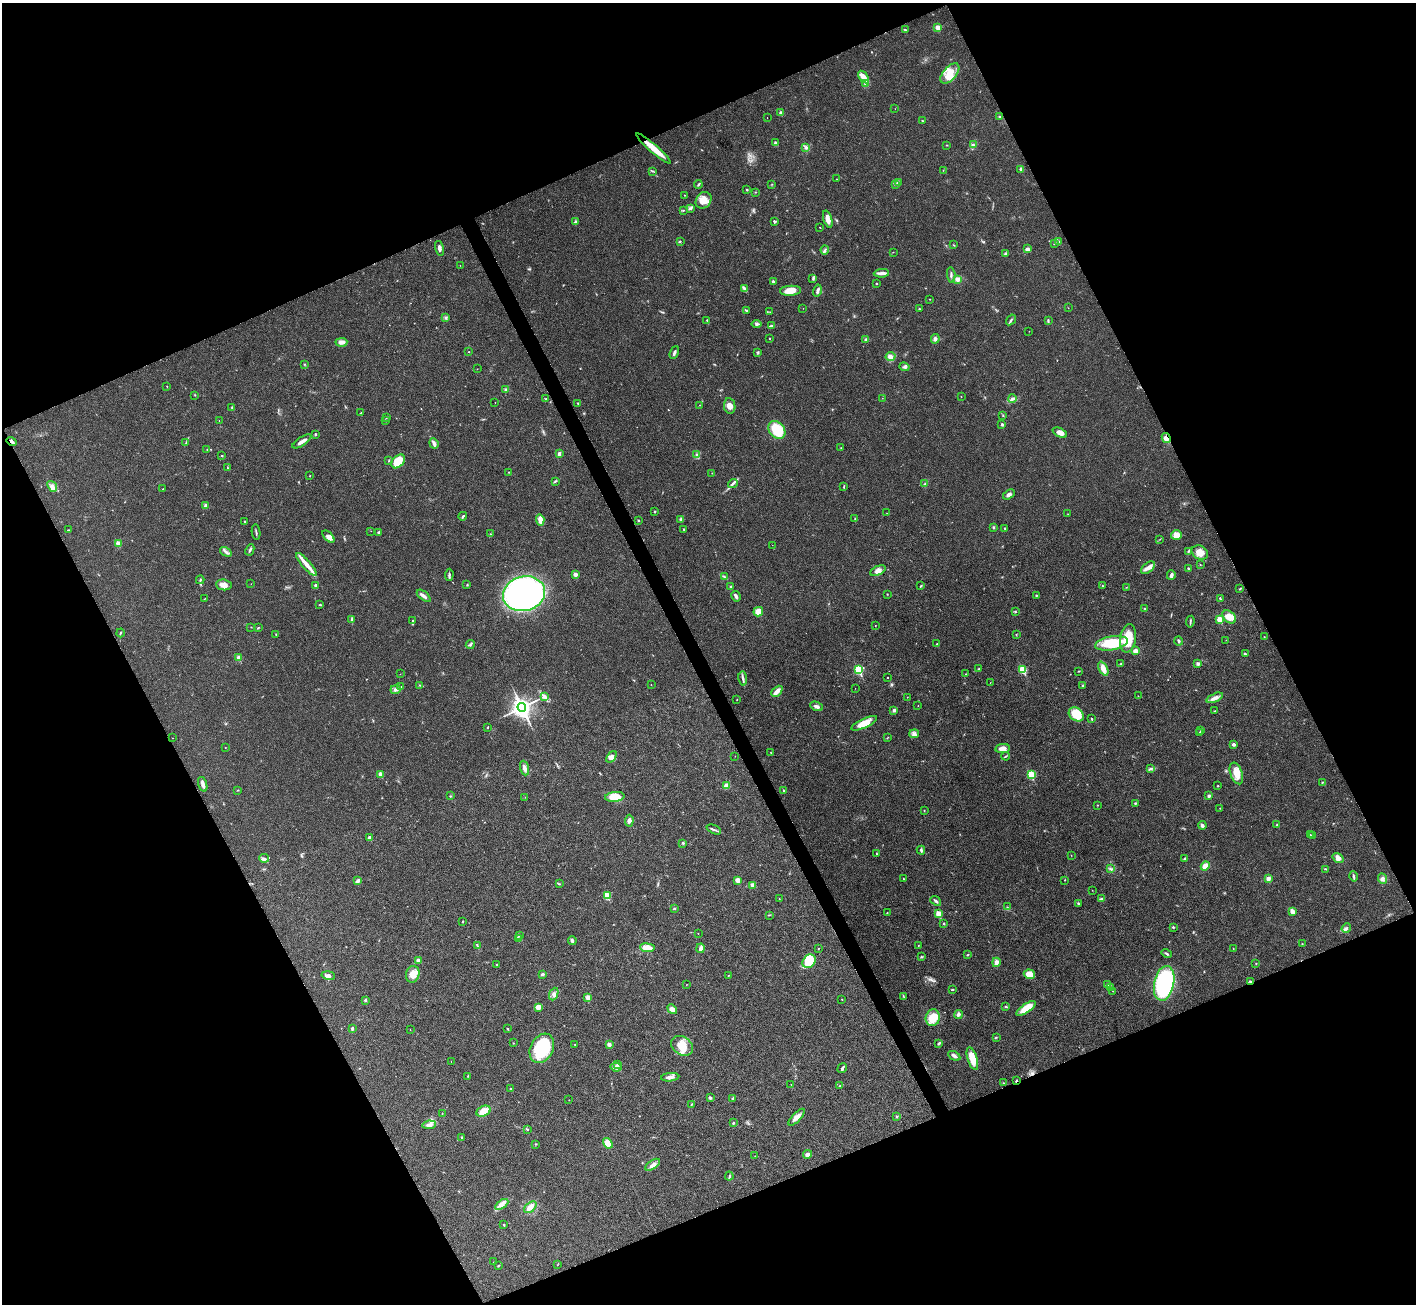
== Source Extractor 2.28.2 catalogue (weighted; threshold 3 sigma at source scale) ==
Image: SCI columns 5-5659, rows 289-5494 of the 5661 x 5651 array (HDU 1 of 3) = the unmasked area's bounding box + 8 px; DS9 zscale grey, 4 x 4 block average (1 PNG px = mean of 4 x 4 image px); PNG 1418 x 1306 px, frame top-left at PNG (2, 3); each listed source drawn as its Kron ellipse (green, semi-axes under 4 px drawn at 4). Shown black and unused: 45% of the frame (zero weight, under 3 of 4 exposures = <1% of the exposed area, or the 3 px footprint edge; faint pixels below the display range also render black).
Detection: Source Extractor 2.28.2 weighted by HDU 2 'WHT'. Background 0.0216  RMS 0.0044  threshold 0.0196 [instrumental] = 3 sigma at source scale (4.5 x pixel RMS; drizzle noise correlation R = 1.50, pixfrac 1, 0.05/0.05 arcsec/px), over >= 5 px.
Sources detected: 411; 3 too faint to see at this stretch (4 x 4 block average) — neither listed nor drawn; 2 coinciding with a brighter row at this scale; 13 inside a brighter listed object's ellipse — not listed separately; the other 393 listed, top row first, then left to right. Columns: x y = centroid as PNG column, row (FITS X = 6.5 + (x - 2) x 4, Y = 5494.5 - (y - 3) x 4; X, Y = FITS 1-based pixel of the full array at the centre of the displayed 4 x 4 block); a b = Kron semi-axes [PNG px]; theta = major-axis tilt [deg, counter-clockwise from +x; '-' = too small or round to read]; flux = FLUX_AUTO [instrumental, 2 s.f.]
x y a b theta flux
938 27 3 3 - 17
905 30 3 2 - 2.6
950 73 12 6 48 35
864 77 7 3 -54 27
866 84 4 3 - 7.8
895 109 2 2 - 0.62
781 113 2 2 - 26
767 117 2 2 - 0.61
999 117 2 2 - 2.2
922 121 2 2 - 1.8
775 143 4 3 - 3.5
947 145 2 2 - 1.2
973 145 3 2 - 1.9
806 148 3 3 - 4.2
654 149 22 3 -41 56
1021 169 2 2 - 20
943 170 2 2 - 1.1
652 171 3 2 - 2
837 179 2 2 - 0.92
899 183 4 3 - 4.5
698 184 4 2 - 3.6
772 184 2 2 - 0.8
896 184 3 2 - 2.5
747 190 2 2 - 4.6
755 192 2 2 - 1.1
684 195 2 2 - 1.4
703 200 9 7 54 26
690 208 2 2 - 1.4
683 210 3 2 - 1.7
828 219 9 4 -72 17
576 221 3 3 - 3.5
774 221 2 2 - 4.2
820 227 2 2 - 0.82
680 241 2 2 - 2.3
1058 242 4 3 - 3.9
1054 244 2 2 - 1.7
953 245 2 2 - 1.4
439 248 7 3 -76 7.4
1027 249 4 3 - 5.6
825 250 4 2 - 3.6
893 252 2 2 - 0.84
1005 254 4 2 - 3.5
460 265 2 2 - 0.6
881 273 7 4 4 9.8
951 275 8 2 -85 4.3
813 279 3 2 - 1.8
958 279 3 3 - 12
773 281 3 2 - 4.2
876 283 2 2 - 2.2
744 288 4 2 - 3.7
817 290 6 2 76 7.7
791 291 10 5 4 29
930 299 2 2 - 1.1
803 308 2 2 - 0.54
1068 308 2 2 - 0.58
919 309 3 2 - 2
747 310 2 2 - 2.8
770 312 2 2 - 0.69
446 317 2 2 - 1.4
707 320 3 2 - 1.7
1011 320 6 2 54 4.5
1048 321 3 2 - 2
756 324 5 2 - 3.9
772 326 3 3 - 4
1029 331 2 2 - 0.62
770 339 2 2 - 1
866 339 4 2 - 3.3
935 339 5 3 - 7
341 342 6 4 3 9.2
469 352 2 2 - 1.2
674 353 7 2 68 5.8
758 353 2 2 - 1.3
890 356 5 4 - 9.9
304 364 2 2 - 1
904 367 5 3 - 5.1
477 369 2 2 - 0.63
167 386 3 2 - 1
506 389 3 2 - 3.5
195 395 2 2 - 1.4
961 397 2 2 - 1.1
546 398 2 2 - 1.6
882 398 2 2 - 0.62
1012 399 4 2 - 4.4
495 403 2 2 - 0.64
578 403 2 2 - 2.2
700 405 2 2 - 1
730 406 8 5 -81 16
232 407 2 2 - 2.7
361 413 3 2 - 0.95
1003 415 3 2 - 1.2
387 417 2 2 - 1.5
219 421 2 2 - 0.46
386 421 2 2 - 2.2
1002 424 2 2 - 11
777 430 10 7 -50 87
1060 433 8 3 -25 16
315 434 3 2 - 3.3
1166 438 5 4 - 13
302 441 11 2 33 17
12 442 5 2 - 8
186 443 3 2 - 1.5
434 443 5 2 - 10
841 448 2 2 - 1.2
207 449 2 2 - 1.1
559 454 2 2 - 8.3
697 455 3 3 - 4.2
222 456 2 2 - 1.8
389 460 3 2 - 1.6
398 461 8 5 46 56
227 468 3 2 - 1.3
509 472 2 2 - 1.2
712 473 2 2 - 0.71
310 476 2 2 - 1.2
555 481 4 2 - 2.7
733 484 5 3 - 5.9
925 484 3 2 - 2.7
52 486 6 3 -52 8.9
844 487 2 2 - 1.5
163 489 2 2 - 0.99
1009 494 6 3 32 7.3
206 505 2 2 - 23
655 511 2 2 - 2.2
887 513 2 2 - 0.65
1068 514 2 2 - 0.64
463 516 4 2 - 3.8
855 518 2 2 - 1.3
681 519 3 2 - 3.1
540 520 6 3 -85 17
638 520 3 2 - 2.1
245 522 3 2 - 1.9
993 527 3 2 - 2.4
1005 528 2 2 - 2.1
684 529 2 2 - 1.8
68 530 3 2 - 1.5
371 531 2 2 - 0.56
256 532 8 2 -83 3.7
379 532 3 2 - 3.9
491 534 2 2 - 1.6
1176 535 5 4 - 26
328 537 7 4 -45 12
1160 539 2 2 - 1
118 543 2 2 - 33
772 545 2 2 - 0.41
250 550 6 2 65 5
226 552 6 2 -34 5.9
1188 552 2 2 - 1.9
1200 553 8 6 -27 26
306 564 15 3 -50 26
1200 565 2 2 - 0.84
1148 568 8 5 39 13
1188 568 2 2 - 2.3
878 571 8 4 24 12
449 575 6 2 87 4.4
575 575 2 2 - 31
1171 575 5 2 - 9.1
724 577 2 2 - 1.8
200 580 4 2 - 2.8
251 584 2 2 - 0.54
224 585 8 5 -6 19
316 585 3 2 - 5.4
467 585 3 2 - 1.8
921 586 2 2 - 2.7
1102 586 2 2 - 2.6
731 587 2 2 - 9.6
1126 587 2 2 - 0.98
1240 588 3 2 - 2
524 594 21 17 13 760
887 594 2 2 - 1.3
1036 595 2 2 - 2
424 596 8 3 -38 8.4
736 596 5 2 - 7.9
1220 598 3 2 - 2
204 599 2 2 - 0.75
320 605 3 2 - 2
1145 608 2 2 - 1.1
1015 611 2 2 - 1.3
758 612 5 4 - 25
1229 617 8 5 -41 30
352 619 3 2 - 3.1
1220 619 2 2 - 69
413 620 3 2 - 1.5
1190 622 6 2 81 3.4
875 625 2 2 - 0.91
251 627 3 2 - 0.78
258 628 2 2 - 2
120 633 4 2 - 2
276 634 2 2 - 1.3
1016 635 2 2 - 1.2
1264 637 2 2 - 1.1
1128 638 14 8 80 67
1226 640 2 2 - 0.52
1179 641 4 2 - 4
1111 643 16 7 11 92
937 644 2 2 - 1.2
470 645 5 3 - 4.9
1135 651 3 3 - 10
1245 654 3 2 - 3.3
239 658 2 2 - 38
1121 664 3 2 - 2
1198 664 3 3 - 5.7
1103 668 7 4 -64 20
978 669 2 2 - 1.3
859 670 2 2 - 210
1023 670 2 2 - 130
1079 671 2 2 - 1.3
400 674 2 2 - 0.58
966 674 2 2 - 1.2
887 678 2 2 - 1.8
743 679 7 2 -82 6.2
990 683 2 2 - 0.74
420 685 2 2 - 1.3
651 685 2 2 - 0.64
401 686 2 2 - 1.6
1083 686 2 2 - 1.6
855 688 2 2 - 0.5
396 689 5 4 - 8.3
777 691 6 3 45 21
1138 696 2 2 - 0.64
544 697 3 3 - 5.3
907 697 2 2 - 0.64
1215 698 8 3 24 11
737 699 2 2 - 0.94
817 706 7 3 -23 7.8
918 706 2 2 - 0.58
522 707 4 4 - 1400
894 710 4 3 - 5
1214 711 3 2 - 1.3
1076 714 8 6 -36 57
1092 719 2 2 - 5.1
864 723 14 4 25 35
487 728 2 2 - 1.4
1201 731 3 2 - 2.1
1199 733 2 2 - 1
914 734 5 3 - 6.2
173 738 2 2 - 0.49
887 738 3 2 - 0.99
1233 744 3 3 - 5.4
225 747 2 2 - 0.66
1003 749 7 4 8 20
771 753 2 2 - 0.86
735 756 2 2 - 0.45
1006 756 4 2 - 2.5
611 757 6 4 52 13
525 768 7 3 -71 11
1150 769 4 2 - 2.7
1236 773 11 6 -69 34
381 774 2 2 - 41
1031 775 2 2 - 150
1322 782 2 2 - 1.9
203 784 7 3 -73 8.3
727 786 4 3 - 19
1218 786 2 2 - 3.2
238 790 2 2 - 0.92
784 790 3 2 - 2.7
450 796 3 2 - 1.9
1209 796 3 2 - 5.7
525 797 2 2 - 0.57
615 797 10 5 6 52
1135 803 3 2 - 2.7
1097 805 2 2 - 1.1
1220 808 2 2 - 0.91
924 810 2 2 - 1.1
629 821 6 4 87 8.6
1202 825 4 3 - 6.4
1277 825 3 2 - 2.2
714 829 7 2 -24 5.3
1310 834 2 2 - 1.1
1312 835 2 2 - 1.3
369 838 2 2 - 19
683 843 2 2 - 3.2
921 850 4 2 - 4.9
876 854 2 2 - 1.1
1071 855 2 2 - 0.55
264 858 5 3 - 5
1338 858 6 4 -36 14
1185 859 3 2 - 4.7
1205 866 5 3 - 22
1111 869 2 2 - 2
1326 869 3 2 - 1.7
1354 876 5 2 - 4.1
903 879 2 2 - 1.4
1268 879 3 3 - 8
1382 879 5 3 - 7.2
738 880 3 3 - 14
1065 880 2 2 - 1.2
358 881 4 2 - 13
560 884 2 2 - 1.2
752 885 3 3 - 10
1092 890 2 2 - 0.65
607 896 2 2 - 100
779 899 2 2 - 1.3
1101 899 3 2 - 2
936 901 6 2 -40 5.1
1078 903 3 2 - 2.9
1007 907 2 2 - 1
675 909 2 2 - 1.5
1292 911 3 2 - 24
887 913 2 2 - 1.2
938 914 2 2 - 71
769 915 2 2 - 1
463 921 2 2 - 1.8
944 924 2 2 - 5.9
1173 927 2 2 - 2.9
1346 928 5 3 - 5.3
698 934 2 2 - 0.58
520 936 2 2 - 1.8
518 938 4 2 - 3.6
572 941 4 2 - 7.4
1302 944 2 2 - 0.7
477 946 3 2 - 2.1
918 946 2 2 - 1.1
647 948 7 4 -6 30
701 948 5 3 - 11
1233 948 2 2 - 0.82
818 949 2 2 - 1.1
1167 953 5 2 - 3.2
968 955 2 2 - 1.1
921 957 2 2 - 1.6
418 960 4 3 - 6.7
809 961 7 6 - 64
996 962 4 3 - 11
1256 963 2 2 - 2.2
496 964 2 2 - 1
413 974 8 6 74 25
542 974 3 2 - 5.2
1029 974 6 4 -20 27
328 975 7 4 -11 7.7
728 975 2 2 - 1.2
1250 982 3 2 - 2.6
1164 983 17 10 79 380
686 985 2 2 - 0.65
1108 985 4 2 - 1.9
1111 987 2 2 - 1
952 990 3 2 - 2.5
1113 991 2 2 - 0.65
554 994 6 3 68 8.1
588 997 2 2 - 41
904 997 2 2 - 1.1
842 999 2 2 - 2.2
365 1000 3 3 - 3.7
538 1007 4 3 - 21
1006 1007 3 2 - 2.7
1026 1008 11 4 35 48
672 1009 5 4 - 12
958 1014 4 3 - 6.3
933 1018 8 7 - 44
352 1028 4 2 - 3.8
507 1029 3 2 - 1.7
410 1030 2 2 - 0.55
996 1037 3 2 - 1.3
513 1043 2 2 - 1.1
939 1043 4 2 - 3.2
575 1045 2 2 - 1.4
609 1045 2 2 - 32
682 1046 12 9 -34 43
542 1048 15 11 61 140
954 1056 6 2 -30 9.3
972 1059 12 5 -73 47
451 1061 2 2 - 0.48
617 1064 3 2 - 2.3
616 1067 6 3 -8 14
842 1068 5 2 - 5
468 1076 2 2 - 1.1
670 1077 9 3 6 13
1016 1081 3 2 - 2.2
1004 1083 2 2 - 1.6
791 1084 2 2 - 0.96
840 1086 2 2 - 3
510 1089 2 2 - 5.5
710 1098 3 3 - 3.3
733 1098 4 2 - 2.9
569 1100 2 2 - 0.9
691 1104 2 2 - 1.5
484 1111 7 5 25 34
442 1113 2 2 - 1.1
797 1117 11 4 47 17
897 1117 2 2 - 1.6
733 1123 3 2 - 2.7
429 1125 7 3 8 11
527 1129 2 2 - 1.4
462 1138 3 2 - 2.2
608 1143 6 4 -58 32
536 1144 3 2 - 1.4
807 1154 5 3 - 10
755 1156 2 2 - 0.88
653 1165 8 4 33 10
729 1176 4 2 - 2.6
502 1204 7 3 33 10
530 1207 7 4 42 18
504 1225 3 2 - 2
493 1262 2 2 - 0.77
557 1265 2 2 - 0.73
498 1266 3 2 - 2.3
Overlapping masked pixels (flux is a lower limit): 5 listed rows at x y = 654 149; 1166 438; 12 442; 1250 982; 1016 1081
Diffuse or blended objects may show on this block-average render without a row.